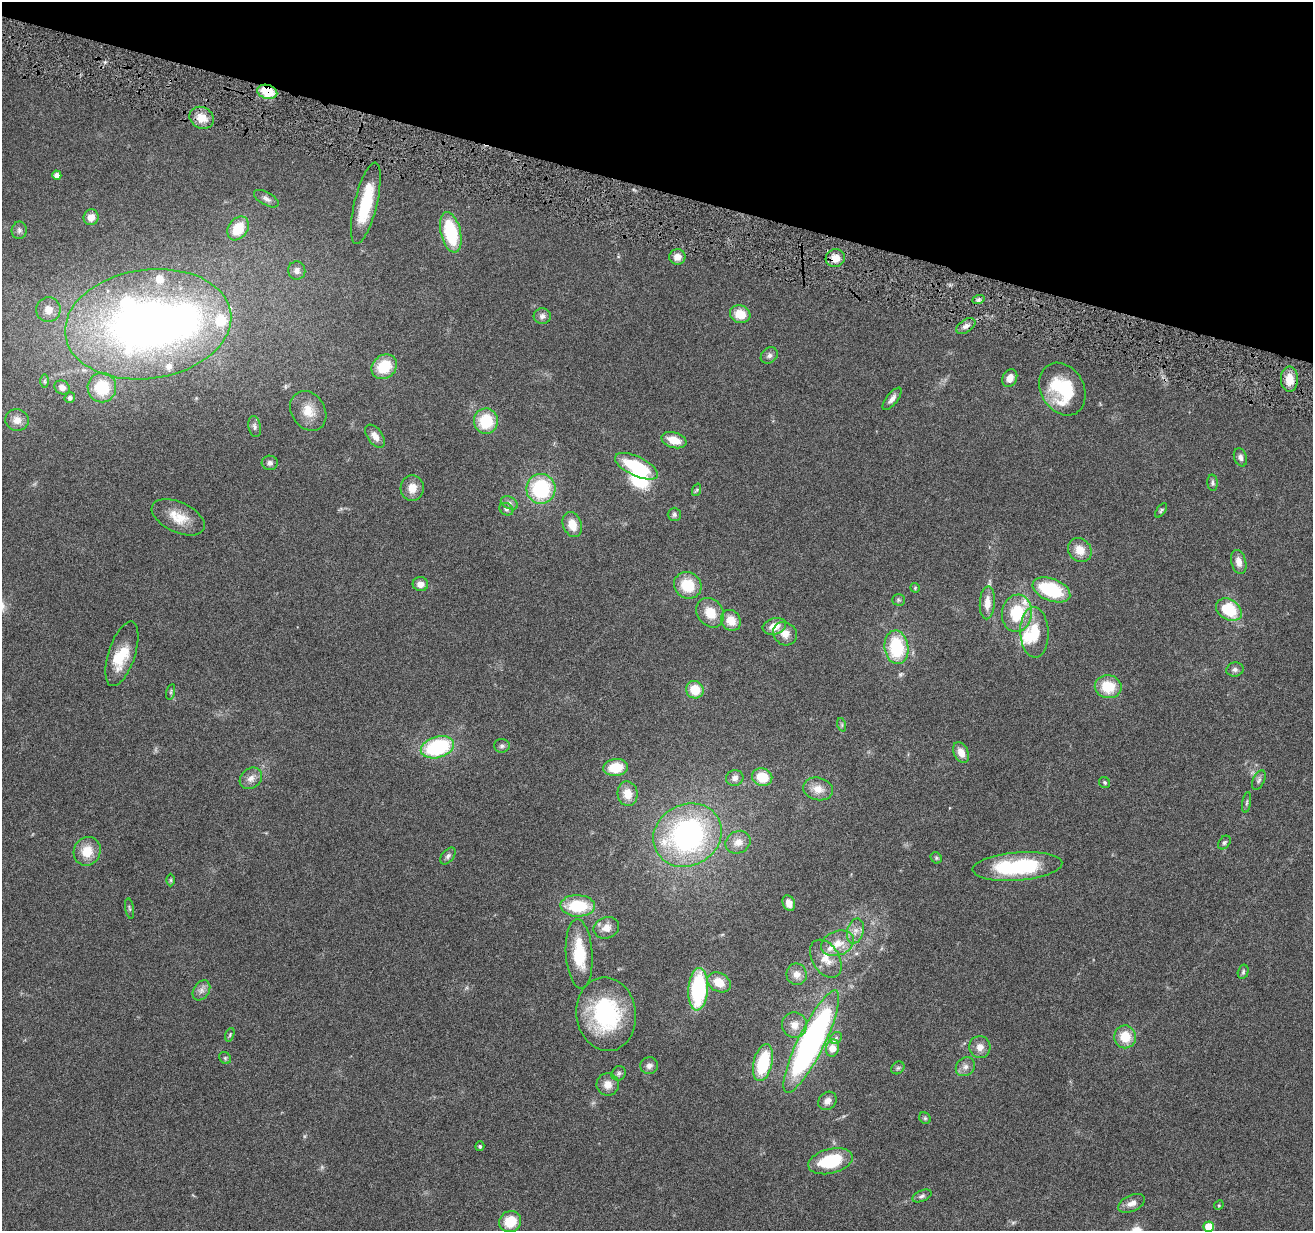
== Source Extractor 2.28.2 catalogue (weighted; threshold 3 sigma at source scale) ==
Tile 2 of 4 x 4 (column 2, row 1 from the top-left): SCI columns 1314-2624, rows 3941-5169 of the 5245 x 5297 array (HDU 1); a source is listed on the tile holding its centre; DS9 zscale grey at full resolution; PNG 1315 x 1233 px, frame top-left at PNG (2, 2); each listed source drawn as its Kron ellipse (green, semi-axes under 4 px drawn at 4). Shown black and unused: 15% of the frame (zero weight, under 4 of 8 exposures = <1% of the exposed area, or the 3 px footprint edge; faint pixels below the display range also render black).
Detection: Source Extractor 2.28.2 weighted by HDU 2 'WHT'; one run over the whole footprint, this tile lists its part. Background 0.0614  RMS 0.0042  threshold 0.0171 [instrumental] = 3 sigma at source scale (4.09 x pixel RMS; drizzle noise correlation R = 1.36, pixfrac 0.8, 0.05/0.05 arcsec/px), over >= 5 px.
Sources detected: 136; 4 inside a brighter object's white glare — neither listed nor drawn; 6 inside a brighter listed object's ellipse — not listed separately; the other 126 listed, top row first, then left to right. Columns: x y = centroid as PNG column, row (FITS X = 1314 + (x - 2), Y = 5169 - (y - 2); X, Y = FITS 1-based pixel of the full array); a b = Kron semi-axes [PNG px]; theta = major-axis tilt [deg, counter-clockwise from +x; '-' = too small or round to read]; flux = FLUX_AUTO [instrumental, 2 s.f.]
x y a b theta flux
267 92 10 7 -16 11
202 118 12 10 -29 5.3
57 175 4 4 - 2.3
266 199 14 6 -29 1.6
366 203 42 11 76 20
91 217 8 7 - 3.6
238 228 13 9 56 9.9
19 230 8 7 - 1.3
451 232 20 10 -77 23
677 257 8 7 - 3.2
835 258 9 9 - 4.3
297 270 9 8 - 1.9
978 300 6 4 19 0.79
48 310 12 12 - 4.6
740 314 10 8 -18 7.2
542 316 8 8 - 1.7
148 324 83 54 8 270
966 326 11 6 34 1.7
769 355 9 7 42 1.4
384 367 13 11 39 12
1010 378 9 7 63 3.4
1289 379 12 8 90 6
44 381 7 4 -90 0.77
62 387 8 6 -30 2.2
102 388 15 14 - 15
1062 389 28 21 -60 25
70 398 5 5 - 1
892 399 13 5 52 1.9
308 411 21 16 -58 6.9
17 420 12 10 -15 3.5
486 421 13 12 - 14
255 427 10 6 -79 1.2
375 436 13 7 -54 2.9
674 440 13 7 -17 6.2
1240 457 9 6 -71 1.4
270 463 8 7 - 1.4
636 466 23 9 -25 21
1212 483 8 5 -86 0.93
412 488 13 11 86 4.1
541 489 15 14 - 30
696 490 6 4 70 0.54
509 503 9 6 -27 1.3
506 509 7 6 - 0.97
1161 510 8 4 54 0.64
674 514 7 6 - 1
178 517 28 15 -25 8.4
572 524 13 9 -69 5.4
1080 550 13 11 -49 5.4
1239 562 12 7 -75 3
420 584 8 7 - 2.9
688 585 14 13 - 11
915 588 5 4 - 0.46
1051 590 20 11 -21 22
898 600 6 5 - 0.64
987 603 16 7 87 4.8
1229 610 14 10 -33 16
710 613 15 13 -55 7.2
1017 613 19 15 81 16
731 620 11 9 -54 5.6
774 626 12 8 16 4.7
1034 632 25 14 -88 11
785 634 12 11 - 3.7
896 647 17 12 -82 23
122 654 34 13 72 11
1235 670 8 7 - 1.2
1108 687 13 11 -11 11
695 690 9 8 - 8.9
171 692 8 3 77 0.6
842 725 7 4 -72 0.65
502 746 8 6 -4 1.1
437 747 17 10 17 34
961 752 11 7 -64 3.6
615 767 12 8 7 10
762 777 10 8 -18 9.6
251 778 12 9 39 2.7
735 778 9 7 16 1.9
1259 780 10 5 65 1.1
1105 783 6 5 - 0.67
818 789 15 11 -15 4.7
627 794 12 10 -82 5.6
1247 802 10 4 81 0.72
687 835 35 30 28 85
738 842 13 11 30 3.5
1224 842 7 5 50 0.82
87 851 14 13 - 7.4
448 856 10 5 50 1.2
936 858 6 5 - 0.61
1017 866 45 14 5 33
171 880 6 4 -90 0.58
789 903 8 6 -68 2.6
578 906 17 10 -2 17
129 908 10 3 -81 0.67
606 928 13 10 22 3.4
855 931 13 8 74 2.6
837 943 17 12 21 5.9
579 954 35 13 -86 16
826 959 21 13 -59 5.9
1243 972 7 5 75 0.7
797 974 11 10 - 3.1
719 982 12 9 -30 6.4
698 989 21 10 86 38
201 990 11 8 56 2
606 1014 37 30 -83 41
794 1025 13 12 - 4.2
230 1035 7 4 71 0.56
1125 1037 11 11 - 8.4
836 1038 6 5 - 0.84
811 1042 56 13 64 140
980 1047 11 10 - 3
832 1048 9 6 81 5.5
225 1058 6 5 - 0.61
763 1063 19 9 76 20
649 1066 9 8 - 1.8
965 1067 10 8 41 2.1
898 1068 7 5 44 0.8
619 1073 8 6 48 1
608 1084 11 11 - 3.4
827 1101 10 8 45 2.4
925 1118 6 5 - 0.67
480 1146 5 4 - 0.7
830 1161 23 12 14 20
922 1196 10 5 22 1.1
1132 1203 14 8 24 2.7
1219 1205 5 4 - 0.43
510 1222 11 10 - 9.5
1209 1227 5 5 - 10
Overlapping masked pixels (flux is a lower limit): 2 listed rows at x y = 267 92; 835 258
Isophote crosses this tile's border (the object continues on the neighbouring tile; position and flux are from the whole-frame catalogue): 1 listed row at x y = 1209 1227